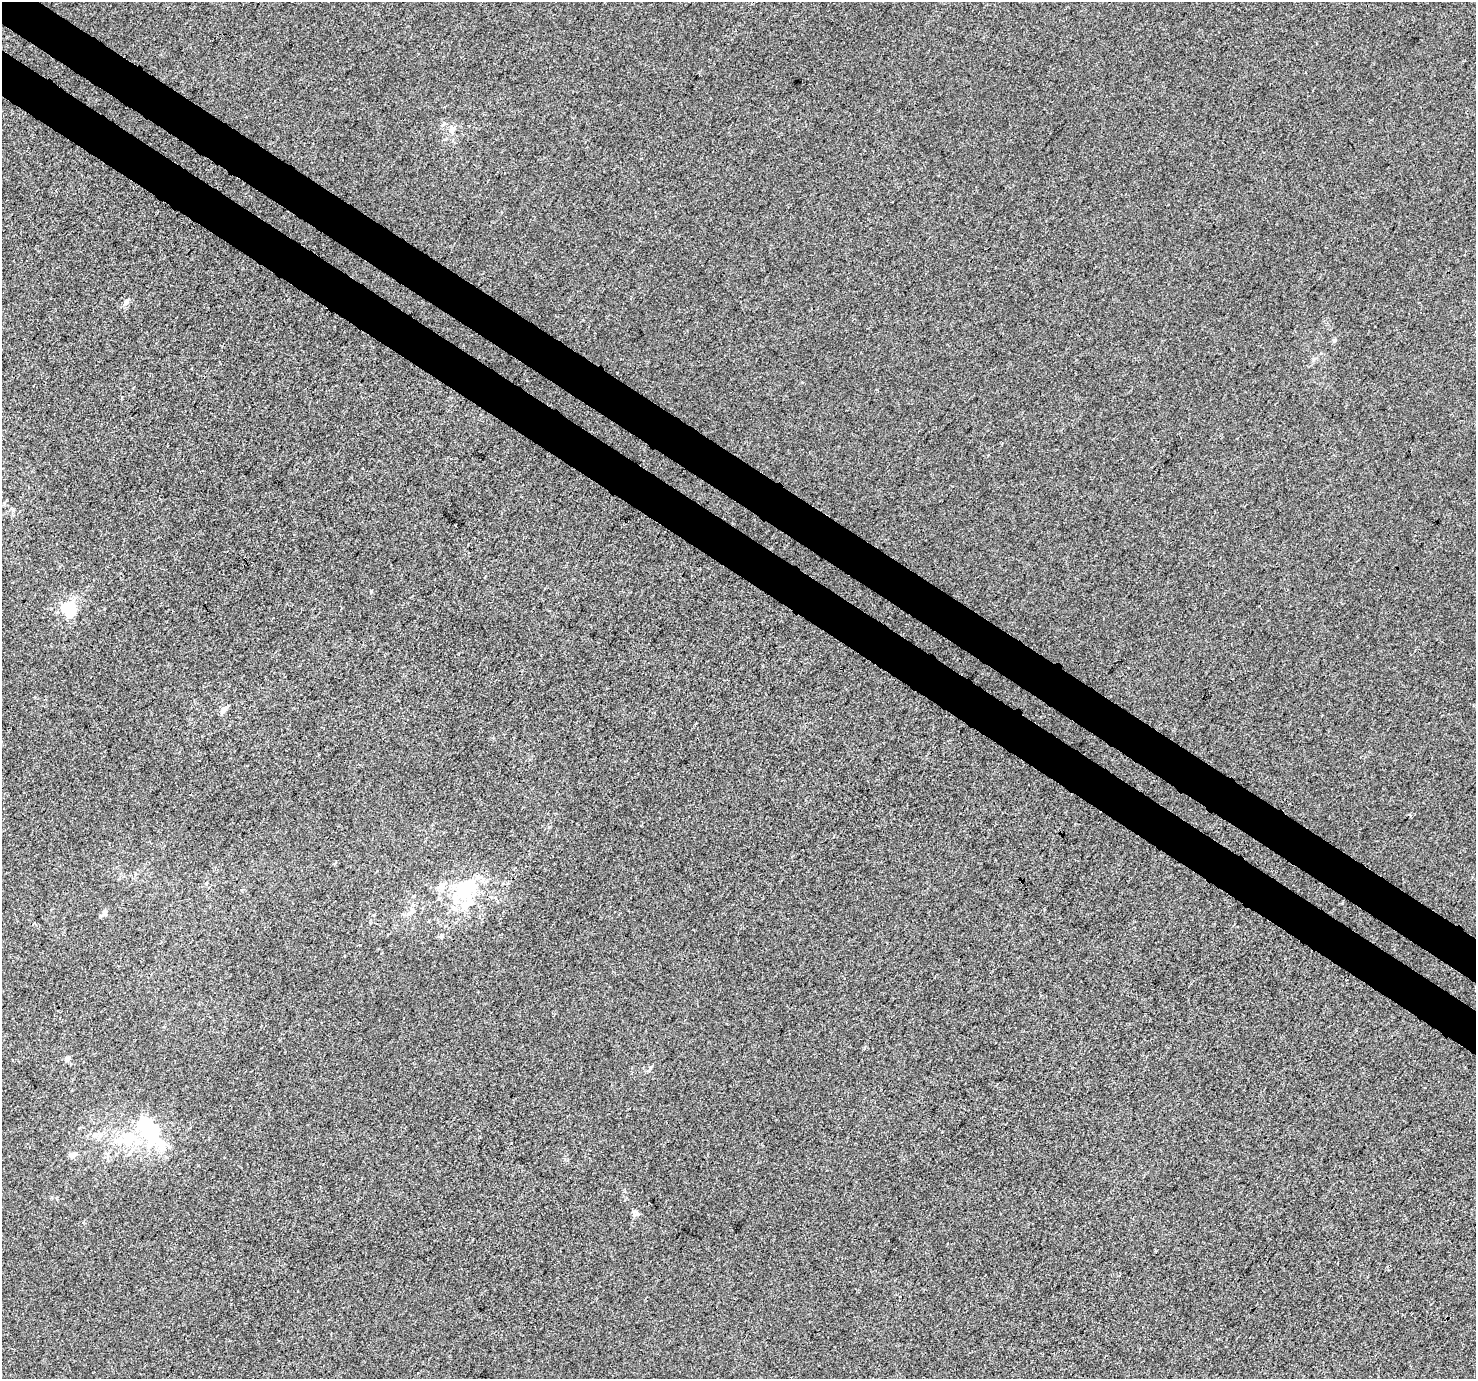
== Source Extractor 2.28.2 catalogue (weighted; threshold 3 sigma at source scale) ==
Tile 11 of 4 x 4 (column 3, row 3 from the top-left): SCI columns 2989-4462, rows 1675-3051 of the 5971 x 6036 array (HDU 1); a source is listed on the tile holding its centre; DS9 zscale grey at full resolution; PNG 1478 x 1381 px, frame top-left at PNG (2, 2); no overlay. Shown black and unused: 7% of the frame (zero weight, under 3 of 4 exposures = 5% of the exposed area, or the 3 px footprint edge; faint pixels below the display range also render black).
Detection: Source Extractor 2.28.2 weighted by HDU 2 'WHT'; one run over the whole footprint, this tile lists its part. Background 1.83e-04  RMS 0.0044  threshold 0.0197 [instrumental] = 3 sigma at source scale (4.5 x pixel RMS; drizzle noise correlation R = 1.50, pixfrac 1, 0.0396/0.0396 arcsec/px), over >= 5 px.
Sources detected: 21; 3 inside a brighter object's white glare — not listed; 3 inside a brighter listed object's ellipse — not listed separately; the other 15 listed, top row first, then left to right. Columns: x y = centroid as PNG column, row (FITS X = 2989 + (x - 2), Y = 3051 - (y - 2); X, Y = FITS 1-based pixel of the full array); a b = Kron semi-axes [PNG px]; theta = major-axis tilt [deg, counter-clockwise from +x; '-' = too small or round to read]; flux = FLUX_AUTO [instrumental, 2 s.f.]
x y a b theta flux
452 129 9 8 - 2.3
126 302 8 6 48 1.7
1334 340 6 5 - 0.72
70 610 20 15 -26 12
224 710 11 6 56 1.8
1410 815 4 3 - 0.55
441 886 17 8 28 3.8
467 888 28 21 30 25
413 911 6 5 - 0.98
105 912 8 5 90 1
441 936 7 5 88 0.83
67 1059 8 6 45 1.1
95 1135 12 6 44 2.2
152 1139 45 26 -31 27
74 1154 9 7 43 1.7
Unlisted compact peaks at least as high as the median listed source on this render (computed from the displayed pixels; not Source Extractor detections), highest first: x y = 371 591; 650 1068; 1313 359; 637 1214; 549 827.